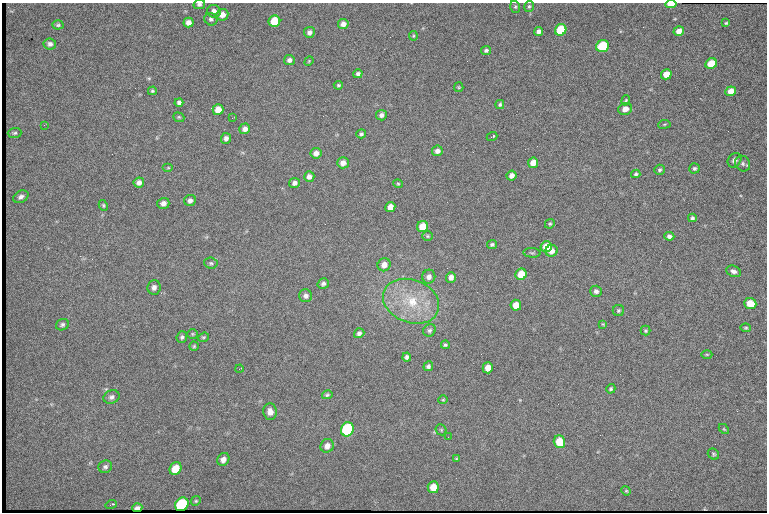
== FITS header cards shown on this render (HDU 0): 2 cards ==
NAXIS1  =                  765 /fastest changing axis
NAXIS2  =                  510 /next to fastest changing axis

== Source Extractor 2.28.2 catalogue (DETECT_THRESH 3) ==
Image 765 x 510 px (HDU 0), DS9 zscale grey, 1 PNG px = 1 image px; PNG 769 x 514 px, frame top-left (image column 1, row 510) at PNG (2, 3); each listed source drawn as its Kron ellipse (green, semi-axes under 4 px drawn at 4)
Background 1370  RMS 22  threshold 67.3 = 3 sigma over >= 5 px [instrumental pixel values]
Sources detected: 125; all 125 listed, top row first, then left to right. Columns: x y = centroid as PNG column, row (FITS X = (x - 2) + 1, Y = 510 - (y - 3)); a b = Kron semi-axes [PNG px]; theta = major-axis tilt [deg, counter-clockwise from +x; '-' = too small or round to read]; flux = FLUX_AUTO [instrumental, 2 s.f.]
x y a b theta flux
199 4 6 5 - 3400
671 4 5 3 - 25000
529 6 6 4 73 2300
515 7 6 5 - 2300
214 11 6 6 - 7600
222 15 6 5 - 11000
211 19 7 6 - 3800
274 21 6 5 - 43000
189 23 5 5 - 9000
726 23 3 3 - 1700
343 24 5 5 - 8000
58 25 5 4 - 2600
561 30 6 5 - 72000
539 31 4 4 - 5900
679 31 5 5 - 10000
309 32 5 5 - 5800
413 36 4 4 - 1700
50 44 6 5 - 4900
603 46 6 5 - 77000
486 50 5 4 - 3100
289 60 5 5 - 5000
309 61 5 4 - 1400
711 64 6 5 - 34000
358 74 5 4 - 4200
666 74 5 5 - 19000
338 85 5 4 - 2300
459 87 5 4 - 1600
152 91 4 4 - 2300
731 91 5 5 - 16000
626 100 5 4 - 2100
179 102 4 4 - 3700
500 104 4 4 - 2500
625 109 7 6 - 11000
218 110 5 5 - 16000
381 115 5 5 - 5300
179 117 6 4 -21 1900
232 118 3 2 - 1100
664 124 6 3 8 1700
44 125 3 3 - 800
245 129 5 5 - 6500
15 133 7 5 4 2700
361 134 5 4 - 2800
492 137 5 2 - 3400
226 138 5 5 - 5200
437 151 5 5 - 6900
316 153 5 5 - 8100
735 160 8 6 53 5200
343 163 6 5 - 9700
533 163 5 5 - 16000
743 164 8 7 - 4200
168 168 5 3 - 1500
694 168 5 5 - 2700
660 170 5 5 - 2800
636 174 4 4 - 2600
512 175 5 4 - 7600
309 176 5 5 - 6600
139 183 5 5 - 6000
295 183 5 5 - 5700
398 184 4 4 - 1800
21 197 8 5 29 5000
190 200 6 5 - 5300
163 203 6 5 - 6900
103 205 5 4 - 2000
390 207 5 5 - 14000
692 218 4 4 - 2800
550 224 5 4 - 2000
423 226 6 5 - 26000
427 236 5 5 - 2000
669 236 5 4 - 4700
492 244 5 4 - 2700
546 247 5 5 - 24000
551 251 6 5 - 11000
532 253 8 5 -5 2700
211 263 6 5 - 3000
384 265 7 6 - 11000
733 271 7 5 -24 6000
521 274 6 5 - 30000
429 277 7 6 - 6800
451 277 5 5 - 8100
323 284 6 5 - 4500
154 287 7 6 - 5400
596 291 5 5 - 4500
306 296 6 6 - 5900
411 301 29 21 -21 69000
750 304 6 5 - 26000
516 305 5 5 - 17000
618 310 6 5 - 2600
603 324 4 4 - 1400
62 325 7 5 26 3500
746 328 5 4 - 2000
429 330 6 6 - 3600
646 331 5 5 - 2000
359 333 5 4 - 4600
193 334 5 4 - 1800
182 337 6 5 - 3000
203 337 6 4 19 2000
445 345 4 4 - 2400
194 346 4 4 - 2000
707 354 5 3 - 1500
407 357 4 4 - 4000
428 366 5 4 - 3600
488 368 5 5 - 16000
239 369 4 2 - 3200
611 389 5 4 - 2400
327 395 5 4 - 2500
112 397 8 6 24 4900
443 400 4 4 - 1600
270 412 8 7 - 9400
347 429 7 6 - 190000
724 429 6 3 -44 1700
441 430 6 5 - 1900
448 437 3 2 - 1400
559 442 6 5 - 37000
327 446 7 6 - 8600
713 454 6 5 - 2500
223 459 7 5 55 8600
456 459 4 3 - 1600
105 467 7 6 - 3800
176 468 7 5 54 25000
433 487 6 5 - 20000
626 491 5 4 - 1700
196 501 5 4 - 2000
111 504 5 2 - 2000
182 504 7 6 - 130000
137 508 5 3 - 2500
At the frame edge (FLAGS 8, measured only in part): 2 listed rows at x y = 199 4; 671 4